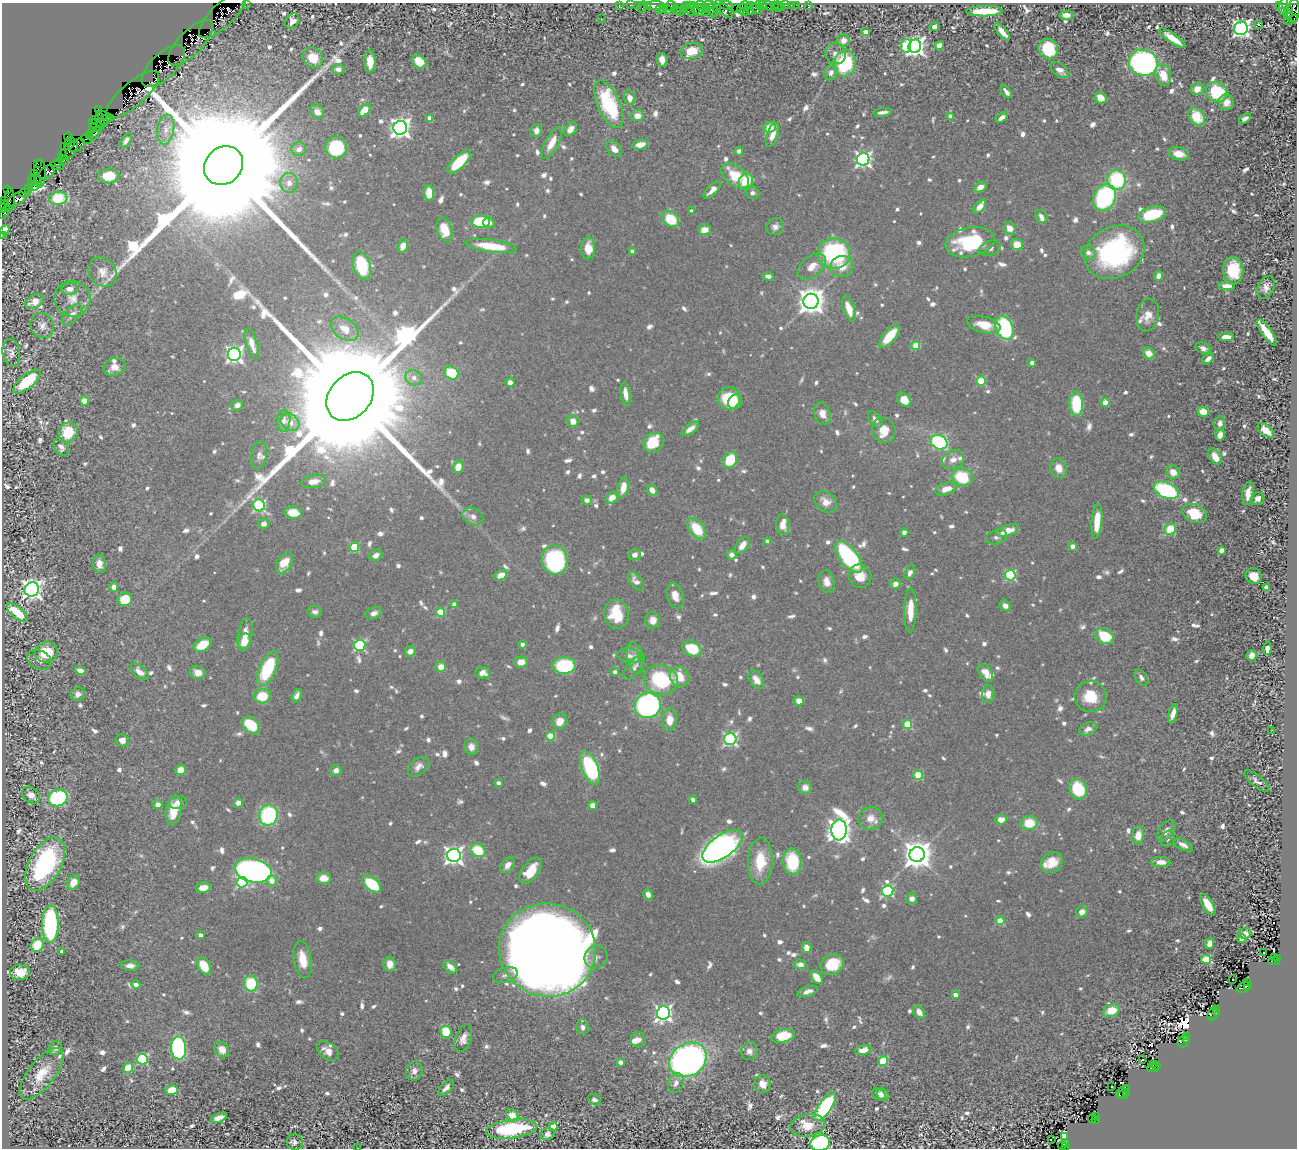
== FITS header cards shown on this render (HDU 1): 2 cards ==
NAXIS1  =                 1295
NAXIS2  =                 1146

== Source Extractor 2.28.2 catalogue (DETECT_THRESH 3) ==
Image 1295 x 1146 px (HDU 1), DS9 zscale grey, 1 PNG px = 1 image px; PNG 1299 x 1150 px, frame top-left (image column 1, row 1146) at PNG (2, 3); each listed source drawn as its Kron ellipse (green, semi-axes under 4 px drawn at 4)
Background 2.09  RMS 0.02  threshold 0.0611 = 3 sigma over >= 5 px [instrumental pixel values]
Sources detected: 1097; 2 with non-positive FLUX_AUTO (blend fragments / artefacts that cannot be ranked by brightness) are neither listed nor drawn; of the other 1095, the 500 brightest by FLUX_AUTO listed and drawn (595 fainter detections omitted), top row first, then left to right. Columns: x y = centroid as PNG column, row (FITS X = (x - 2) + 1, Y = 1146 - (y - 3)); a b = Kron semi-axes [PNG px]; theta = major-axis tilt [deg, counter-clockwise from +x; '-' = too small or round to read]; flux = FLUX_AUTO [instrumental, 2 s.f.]
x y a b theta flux
246 3 2 2 - 33
619 5 3 2 - 45
630 5 2 2 - 72
637 5 3 2 - 55
648 5 3 3 - 250
709 5 6 2 2 610
726 5 7 2 -7 420
745 5 5 3 - 330
750 5 3 2 - 130
759 5 3 3 - 140
774 5 4 3 - 48
785 5 3 2 - 140
791 5 2 2 - 28
796 5 2 2 - 64
808 5 4 3 - 29
1279 5 3 3 - 1200
1284 5 9 4 79 150
656 6 9 3 1 380
671 6 5 5 - 190
686 6 4 2 - 130
701 6 6 4 -22 440
762 6 5 3 - 210
768 6 7 4 -12 450
777 6 5 2 - 55
642 7 6 2 72 310
781 7 2 2 - 30
664 8 3 2 - 110
695 8 6 3 -60 440
736 8 2 2 - 110
742 8 5 4 - 250
683 9 3 2 - 88
690 9 7 3 -86 560
707 9 2 2 - 120
717 9 5 2 - 280
724 9 11 4 -43 490
756 9 6 3 -50 640
1289 9 4 3 - 660
659 10 3 3 - 120
667 10 3 3 - 230
677 10 4 2 - 160
698 10 6 5 - 520
713 10 7 4 -81 1000
985 11 18 5 1 51
1293 11 12 6 85 1300
680 12 3 2 - 110
705 12 2 2 - 87
744 12 4 2 - 210
750 12 3 2 - 280
1288 14 4 3 - 180
223 15 31 11 44 3300
1066 15 6 4 1 11
601 19 3 2 - 8.8
1294 19 3 3 - 160
292 21 8 6 52 11
1287 21 2 2 - 47
1258 24 3 3 - 130
934 27 5 4 - 8
1241 28 7 6 - 640
866 32 4 4 - 17
1002 32 10 4 -49 15
1172 38 16 4 -35 27
843 40 6 6 - 10
191 43 29 12 46 3100
939 45 4 4 - 8.9
906 46 7 5 82 88
915 46 7 6 - 850
1048 49 10 9 - 85
692 51 11 7 13 24
835 54 11 10 - 10
313 58 11 9 -45 33
662 60 7 5 -81 14
370 61 11 6 -88 18
419 62 8 6 -41 27
845 63 13 11 82 98
1143 63 14 13 - 430
163 66 27 12 44 2900
338 69 6 5 - 6.9
1060 70 10 6 -39 10
831 72 8 6 68 7.7
1163 75 11 7 -75 29
1197 89 6 6 - 13
1006 92 7 4 -53 7.3
1217 92 11 9 -34 78
133 94 33 12 41 3500
630 98 7 6 - 10
1101 98 6 5 - 17
1226 102 8 7 - 12
609 104 25 11 -66 120
98 109 3 2 - 25
364 110 8 4 50 33
317 112 8 6 -50 13
883 112 9 3 7 6.8
102 115 5 3 - 230
637 116 6 5 - 14
950 116 4 4 - 14
1002 117 7 4 34 7.2
1197 117 9 7 -54 42
111 118 4 3 - 220
430 118 4 4 - 17
1245 118 6 4 33 7.2
95 119 4 3 - 140
106 119 7 4 54 410
100 121 9 4 -79 560
96 125 7 3 -34 310
770 127 6 5 - 25
93 128 4 4 - 240
400 128 7 7 - 880
570 129 8 5 53 12
166 130 15 8 82 13
536 131 6 6 - 10
95 134 8 3 56 250
772 135 12 5 70 14
89 136 3 2 - 80
68 137 4 2 - 20
86 139 6 2 -16 88
126 140 8 4 56 6.4
69 143 6 5 - 400
552 143 18 6 61 22
77 145 8 5 37 660
640 145 8 5 11 12
65 147 3 3 - 61
336 147 11 11 - 85
299 149 7 6 - 8.6
614 149 9 6 -47 11
69 150 11 6 50 1200
739 151 4 4 - 7.2
1179 154 10 6 -13 19
62 155 5 3 - 150
863 159 6 6 - 490
64 160 5 2 - 110
59 162 4 3 - 170
459 162 15 6 45 67
38 163 4 2 - 53
224 165 21 18 44 170000
57 166 7 3 -11 100
47 172 9 6 37 620
40 173 14 6 89 730
35 174 3 2 - 57
109 176 10 7 1 41
735 176 16 9 -39 47
36 180 7 3 -44 280
1117 180 10 9 - 120
33 181 5 3 - 150
746 181 8 6 64 55
289 183 10 8 -85 11
34 186 5 2 - 130
980 187 6 5 - 12
28 189 4 2 - 76
7 190 4 2 - 41
712 190 11 5 46 10
25 193 5 3 - 180
429 193 8 5 -85 24
752 193 6 6 - 6.4
1105 197 14 11 63 190
58 198 9 6 6 71
17 199 10 5 31 710
10 200 12 5 86 550
5 201 3 2 - 45
4 205 6 2 -34 110
980 206 8 4 49 18
3 208 4 2 - 170
692 211 4 3 - 6.8
5 212 7 3 60 140
1152 214 14 7 15 82
1041 217 7 5 -43 7
670 219 9 7 -38 52
481 222 9 6 0 74
489 223 5 5 - 8.3
775 227 9 8 - 7.2
1010 228 6 5 - 16
445 229 13 7 -73 30
5 230 5 4 - 20
705 230 6 5 - 16
2 235 2 2 - 26
970 242 25 14 11 120
1017 245 6 5 - 24
403 246 7 5 67 13
491 246 25 6 -8 48
588 248 11 7 87 19
990 248 11 7 22 6.7
632 251 4 3 - 7.2
1088 252 8 6 -35 7.7
1115 252 31 25 29 290
834 253 16 15 - 200
362 265 14 8 -73 75
812 266 16 10 39 20
842 267 11 10 - 21
1233 270 13 10 -84 68
102 272 15 13 -52 15
768 276 6 4 -5 6.5
1158 276 5 4 - 8.8
1227 286 8 4 -1 14
1266 287 12 8 63 11
69 289 8 6 4 10
72 299 18 18 - 21
34 301 10 6 25 14
811 301 7 7 - 1900
849 309 13 5 -71 25
72 314 13 6 46 11
1148 315 16 11 78 17
984 325 17 8 -13 27
42 326 13 11 -59 9.4
1004 328 12 8 -66 160
345 329 15 10 -37 21
1267 333 16 5 -55 44
890 336 14 6 49 43
1226 337 8 4 -1 17
252 344 16 5 -73 14
916 346 4 4 - 47
1203 348 8 5 -22 7
11 352 14 8 -80 6.4
1149 353 6 5 - 19
234 354 6 6 - 520
1208 359 7 4 41 9.4
1032 363 4 4 - 11
115 367 11 8 19 14
452 373 7 6 - 81
414 378 8 7 - 6.8
981 381 4 4 - 72
27 382 17 7 41 68
510 382 5 4 - 9.8
626 394 11 4 -81 12
350 396 27 20 47 140000
729 398 11 11 - 62
904 400 8 6 -42 22
84 401 4 4 - 24
735 402 7 6 - 15
1105 403 4 4 - 31
1076 404 12 7 -88 85
237 405 6 5 - 6.3
1203 412 6 5 - 32
822 414 12 8 -70 14
875 419 9 5 -54 7.3
284 421 11 6 82 8
573 421 6 5 - 16
290 422 10 8 -37 16
1220 423 7 5 81 8
690 429 10 5 36 11
884 430 12 11 - 21
1266 430 10 5 -39 19
68 432 10 9 - 43
1220 435 6 4 74 11
939 442 9 7 -24 210
654 443 11 9 42 44
61 447 10 6 -61 7.1
259 455 14 7 80 8
1215 457 9 5 -59 21
730 460 8 6 60 52
953 460 11 9 28 13
458 467 6 5 - 17
1059 468 10 8 -70 16
1173 472 7 6 - 17
962 477 10 8 -12 66
314 481 12 6 8 15
623 488 10 5 78 21
946 489 11 6 19 18
652 490 6 4 -54 12
1166 490 13 7 -23 180
1248 493 12 5 81 16
612 498 6 5 - 21
1258 498 7 6 - 10
587 500 5 4 - 8.6
826 502 12 9 -36 15
259 505 6 5 - 230
293 512 8 6 -7 28
1195 513 12 9 -23 46
473 516 11 8 -26 11
1097 521 17 5 85 37
264 524 5 5 - 8.9
783 525 10 6 -84 21
697 529 12 7 -53 47
1170 529 6 5 - 45
1007 531 12 5 19 23
904 532 4 4 - 8.2
996 537 10 7 20 6.2
767 541 4 3 - 6.8
742 545 9 6 54 17
1072 546 4 4 - 14
354 547 5 5 - 80
1221 550 4 4 - 23
376 555 7 5 29 7.9
635 555 6 5 - 6.6
731 555 5 4 - 8
849 557 19 9 -52 200
555 560 14 13 - 230
284 563 11 7 59 27
99 564 9 6 -81 11
910 572 7 5 65 7
501 575 6 4 26 20
1010 575 5 5 - 140
860 576 12 11 - 22
1254 576 8 7 - 21
636 581 11 6 -53 11
827 582 11 8 -75 12
895 584 5 5 - 9.9
114 587 5 4 - 11
1266 587 4 4 - 22
32 589 7 7 - 960
675 596 13 8 -72 16
125 599 7 6 - 48
455 605 4 4 - 16
1005 606 6 5 - 7.7
910 611 22 6 89 34
315 612 7 6 - 6.6
441 612 4 4 - 61
17 613 13 5 -39 45
374 613 8 5 19 8.6
616 614 15 12 -81 50
653 620 8 7 - 12
245 634 17 7 81 18
1105 636 10 7 -32 55
244 641 8 6 70 24
522 644 4 3 - 7.3
202 645 9 6 31 33
360 645 5 5 - 160
692 649 10 7 -27 49
1267 649 6 4 85 14
410 651 5 5 - 9.7
46 652 11 10 - 46
1252 655 6 5 - 15
629 656 12 7 -7 8.8
635 658 16 8 -76 10
39 660 13 9 -25 8
521 662 7 5 4 15
564 665 11 8 -2 120
441 667 5 5 - 15
634 667 15 6 50 7.7
268 669 18 8 66 100
80 670 5 4 - 11
139 672 10 6 -42 13
198 672 8 6 -18 13
615 672 4 3 - 8
483 673 7 5 -2 13
986 673 9 6 -54 18
679 677 10 9 - 31
1141 678 9 5 -55 6.3
661 680 17 14 -17 120
756 680 10 6 -55 13
78 694 7 6 - 7.4
988 694 9 6 84 13
262 696 8 7 - 41
297 696 7 4 64 7
1091 697 16 15 - 42
799 701 5 4 - 14
648 705 13 12 - 330
1173 714 10 4 71 14
670 720 11 7 86 19
560 721 8 7 - 18
251 725 10 7 -41 52
908 725 4 4 - 70
1088 729 9 6 24 8
1272 730 2 2 - 9.4
550 736 4 4 - 56
730 739 6 6 - 300
122 740 6 6 - 12
471 747 8 6 -77 11
418 767 12 8 42 10
590 768 18 8 -69 160
181 770 5 5 - 20
336 770 5 5 - 8
918 775 4 4 - 74
1257 781 15 5 -39 7.8
498 783 4 4 - 7.4
805 787 6 6 - 10
1078 789 10 8 -63 84
31 795 10 7 -37 14
58 798 10 8 14 180
693 800 4 4 - 6.8
178 802 9 6 6 7.9
238 803 4 4 - 30
158 805 5 4 - 11
593 805 4 4 - 13
174 810 15 8 80 32
268 815 10 9 - 170
870 818 12 11 - 15
1001 820 6 4 7 16
1029 823 8 7 - 39
839 830 10 7 86 1400
1166 831 12 7 53 11
1138 835 9 6 83 19
1167 839 8 7 - 6.2
1183 845 10 5 -28 8.6
723 846 23 11 35 700
478 850 8 6 -32 48
454 855 7 6 - 680
917 855 7 7 - 2300
760 861 23 12 88 47
792 862 13 9 -85 68
1052 862 11 9 42 26
1161 862 9 5 -2 13
45 864 29 16 61 220
508 865 9 6 52 10
253 871 19 11 -11 570
531 871 15 8 53 35
324 878 7 6 - 20
272 881 5 5 - 15
73 882 8 6 60 17
242 882 5 5 - 140
372 884 11 6 -40 75
203 888 7 5 10 16
888 891 6 5 - 180
648 895 5 4 - 9.5
912 899 5 5 - 9.6
1208 904 12 5 -59 32
1082 912 6 5 - 11
1000 921 4 4 - 50
50 924 18 8 89 220
1245 933 7 5 6 13
201 935 4 4 - 8.1
1242 939 4 4 - 8.6
1210 943 5 4 - 13
37 945 7 6 - 45
807 948 5 4 - 15
547 950 49 46 -16 4800
62 952 4 3 - 8.2
1263 953 3 2 - 8.6
596 957 12 11 - 9.2
1274 958 3 3 - 180
303 959 19 8 -81 29
1206 959 5 4 - 91
1277 959 3 3 - 160
1274 961 6 2 -1 390
390 964 7 6 - 12
800 964 6 5 - 10
832 964 12 10 27 57
130 966 9 5 -1 9.7
204 966 9 6 -62 41
450 967 8 5 -43 11
20 972 10 7 -1 25
505 975 13 7 16 7.6
816 977 7 5 -55 25
1233 979 3 2 - 8.4
1248 982 3 2 - 340
251 983 8 6 -85 75
136 985 4 4 - 9
1247 986 4 2 - 180
1243 987 7 5 26 670
808 991 10 5 18 8.2
955 995 4 4 - 12
1216 1009 3 2 - 310
1112 1010 9 6 25 30
919 1012 7 5 -56 12
663 1013 7 6 - 560
1216 1013 3 2 - 150
1213 1014 6 5 - 600
583 1027 7 6 - 6.9
446 1032 6 5 - 47
783 1036 12 6 14 53
1186 1036 3 2 - 380
463 1038 14 8 69 12
638 1040 7 7 - 8
1186 1040 3 2 - 200
1183 1041 6 5 - 700
55 1048 7 5 61 6.9
179 1048 11 7 -85 270
222 1050 8 7 - 16
863 1050 8 4 10 13
328 1051 12 8 -37 14
749 1051 9 8 - 10
142 1059 5 5 - 160
688 1060 20 16 32 620
1142 1060 3 2 - 7.5
883 1061 5 4 - 76
620 1062 4 4 - 11
1153 1065 3 2 - 140
1156 1066 3 2 - 170
128 1068 5 5 - 26
1153 1068 6 3 1 300
414 1071 9 8 - 10
41 1074 31 13 52 36
676 1083 10 7 67 8.7
762 1084 9 8 - 13
1112 1086 3 2 - 8.3
446 1088 10 5 45 8.1
1127 1089 3 2 - 260
172 1090 6 5 - 46
1123 1092 8 3 42 280
1126 1093 3 3 - 160
879 1094 7 5 -32 8.2
883 1095 7 5 -57 9.6
1123 1095 5 2 - 420
594 1100 6 5 - 6.9
825 1107 16 6 56 220
512 1115 7 5 -51 24
1096 1116 3 2 - 280
219 1118 9 4 22 12
1092 1119 4 3 - 140
1095 1120 3 3 - 140
808 1126 17 11 9 26
553 1127 4 4 - 32
511 1129 26 9 8 150
547 1134 7 6 - 8.7
1065 1136 4 4 - 250
1051 1140 3 2 - 9.4
295 1142 8 8 - 7.3
820 1143 10 8 15 240
1065 1143 3 2 - 330
1062 1146 4 3 - 130
1065 1147 3 2 - 150
358 1148 2 2 - 23
At the frame edge (FLAGS 8, measured only in part): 7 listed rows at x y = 246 3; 1293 11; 3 208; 5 230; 2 235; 820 1143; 358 1148
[595 fainter detections neither listed nor drawn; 2 non-positive-flux detections neither listed nor drawn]